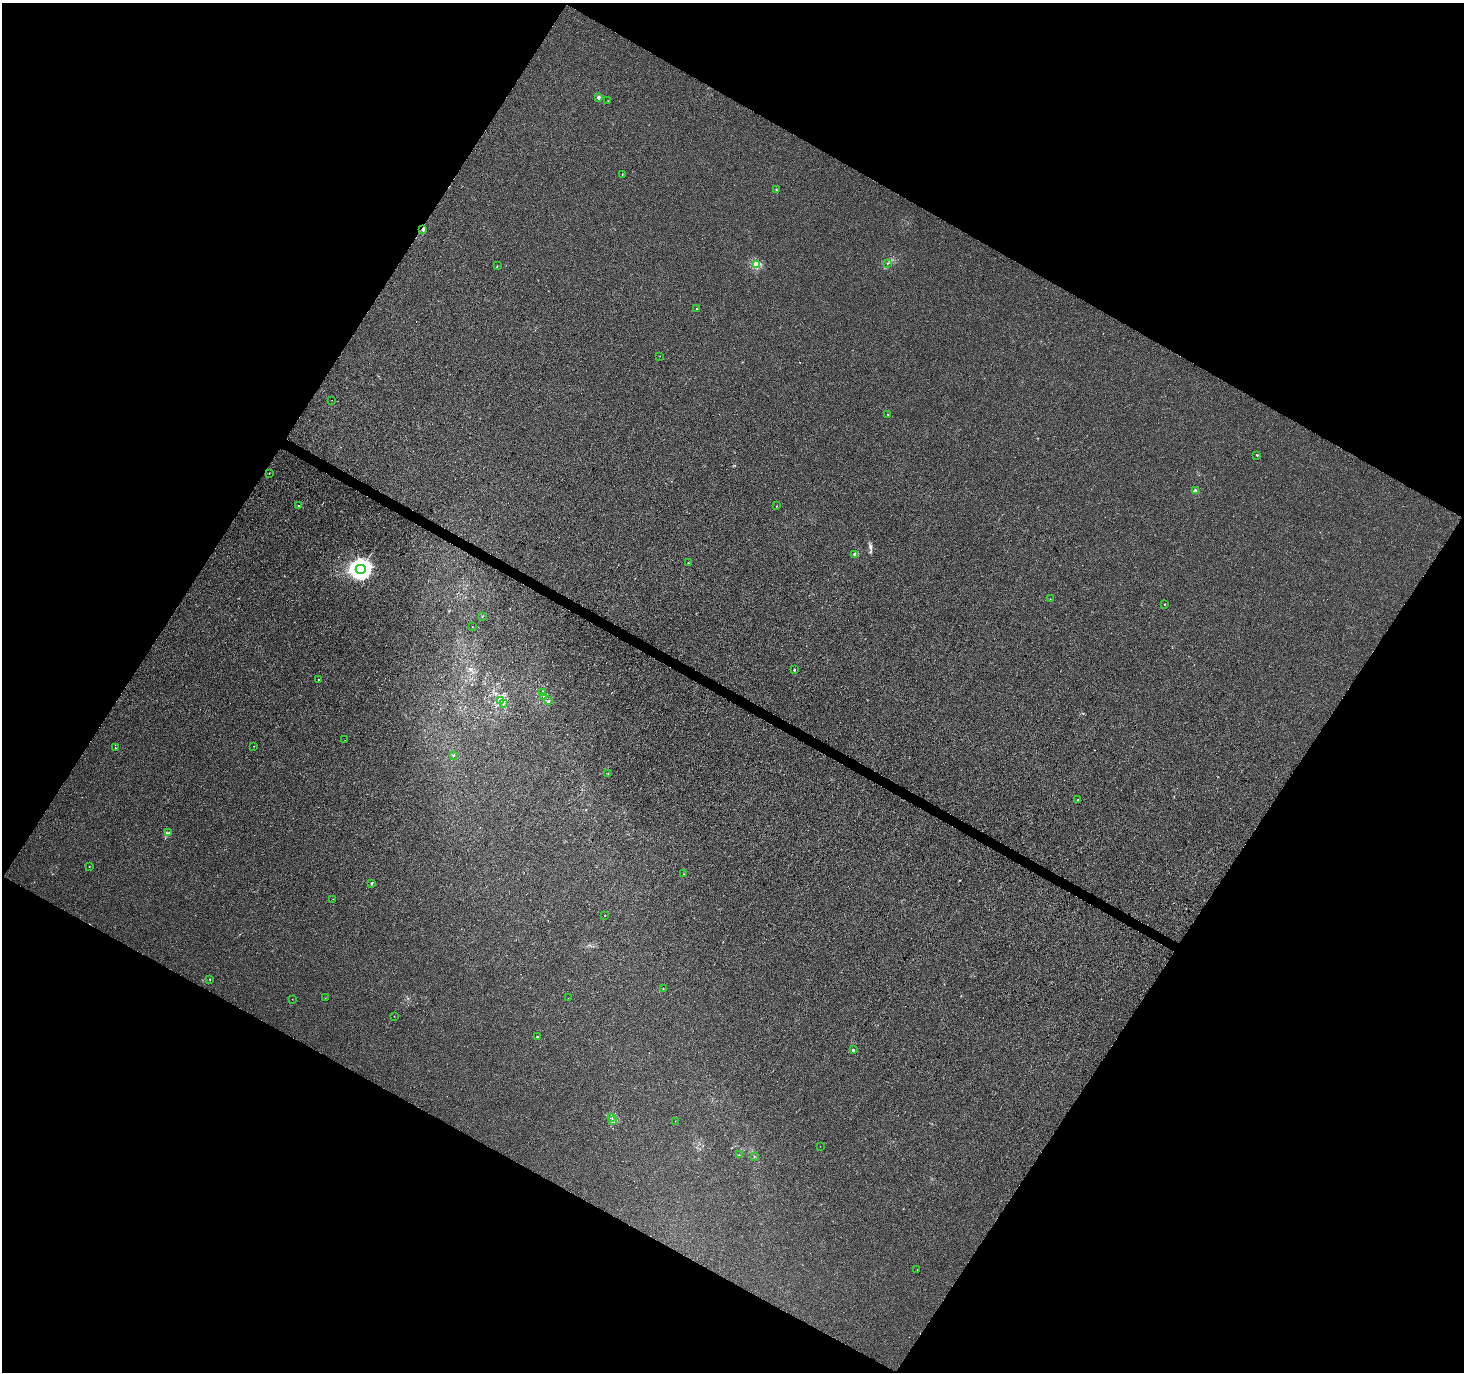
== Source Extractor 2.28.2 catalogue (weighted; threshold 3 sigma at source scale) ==
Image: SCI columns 9-5855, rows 261-5738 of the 5856 x 5932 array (HDU 1 of 3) = the unmasked area's bounding box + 8 px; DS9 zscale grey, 4 x 4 block average (1 PNG px = mean of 4 x 4 image px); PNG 1466 x 1374 px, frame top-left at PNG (2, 3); each listed source drawn as its Kron ellipse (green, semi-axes under 4 px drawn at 4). Shown black and unused: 48% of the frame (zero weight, under 3 of 4 exposures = <1% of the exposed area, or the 3 px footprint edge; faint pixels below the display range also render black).
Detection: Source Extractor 2.28.2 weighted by HDU 2 'WHT'. Background 0.0017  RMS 0.003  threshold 0.0137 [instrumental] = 3 sigma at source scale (4.5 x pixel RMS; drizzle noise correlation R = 1.50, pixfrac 1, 0.0396/0.0396 arcsec/px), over >= 5 px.
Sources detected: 62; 2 cosmic-ray / hot-pixel residue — neither listed nor drawn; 1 coinciding with a brighter row at this scale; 1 inside a brighter listed object's ellipse — not listed separately; the other 58 listed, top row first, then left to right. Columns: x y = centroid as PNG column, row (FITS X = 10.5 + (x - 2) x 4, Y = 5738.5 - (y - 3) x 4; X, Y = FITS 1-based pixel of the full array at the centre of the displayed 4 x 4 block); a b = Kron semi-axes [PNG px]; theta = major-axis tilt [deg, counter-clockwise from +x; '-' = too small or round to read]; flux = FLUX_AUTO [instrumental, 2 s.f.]
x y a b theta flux
598 97 2 2 - 19
608 101 2 2 - 0.59
622 174 2 2 - 0.48
776 189 2 2 - 0.93
423 230 3 2 - 1.7
887 263 2 2 - 0.75
756 265 2 2 - 95
497 266 2 2 - 0.74
697 308 2 2 - 1.2
660 356 2 2 - 0.36
332 400 2 2 - 2.6
888 414 2 2 - 0.43
1257 455 2 2 - 1.5
269 473 2 2 - 0.63
1195 491 2 2 - 20
299 505 2 2 - 0.76
776 506 2 2 - 0.83
855 554 3 3 - 2.3
688 563 2 2 - 1.1
361 569 5 4 - 1400
1050 599 2 2 - 0.45
1165 604 2 2 - 1.2
482 617 2 2 - 0.43
472 626 2 2 - 0.27
794 670 2 2 - 4.6
319 680 2 2 - 1.9
542 692 2 2 - 0.98
543 697 2 2 - 0.59
501 701 3 3 - 3
549 701 3 2 - 1.7
503 704 2 2 - 1
345 740 2 2 - 0.41
253 746 2 2 - 0.42
115 748 2 2 - 0.73
453 756 2 2 - 0.59
608 773 2 2 - 0.34
1078 800 2 2 - 1.2
169 833 2 2 - 0.7
89 867 2 2 - 0.4
684 874 2 2 - 0.45
372 883 2 2 - 0.79
333 899 2 2 - 0.41
605 916 2 2 - 0.45
210 979 2 2 - 0.76
663 988 2 2 - 0.81
325 998 2 2 - 0.5
568 998 2 2 - 0.7
292 999 2 2 - 0.45
394 1016 2 2 - 0.59
537 1037 2 2 - 0.91
853 1050 2 2 - 8.2
612 1118 2 2 - 0.75
612 1121 2 2 - 1.7
675 1121 2 2 - 0.5
820 1146 2 2 - 0.24
739 1155 2 2 - 0.35
754 1156 2 2 - 0.41
917 1270 2 2 - 0.6
Diffuse or blended objects may show on this block-average render without a row.